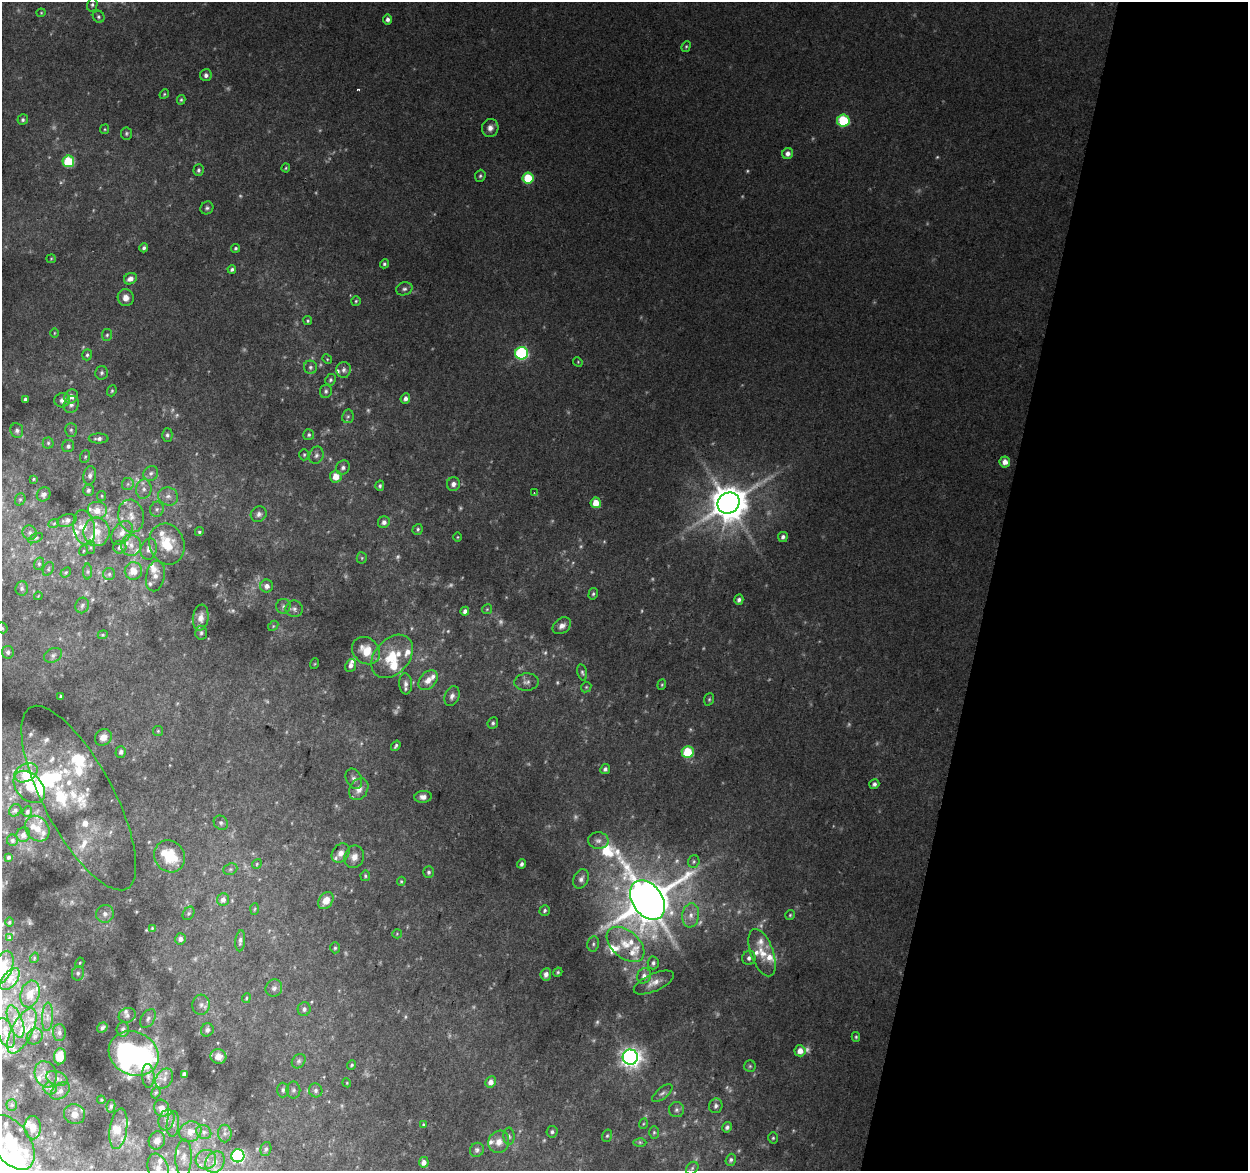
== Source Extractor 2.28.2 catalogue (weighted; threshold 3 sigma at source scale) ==
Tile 8 of 4 x 4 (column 4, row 2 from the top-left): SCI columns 3745-4990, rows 2606-3774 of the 5008 x 5270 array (HDU 1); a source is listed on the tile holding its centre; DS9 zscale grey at full resolution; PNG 1250 x 1173 px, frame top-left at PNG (2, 2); each listed source drawn as its Kron ellipse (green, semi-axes under 4 px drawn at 4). Shown black and unused: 21% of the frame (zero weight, under 2 of 3 exposures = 2% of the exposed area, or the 3 px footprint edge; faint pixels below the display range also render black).
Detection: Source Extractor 2.28.2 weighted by HDU 2 'WHT'; one run over the whole footprint, this tile lists its part. Background 0.0812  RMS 0.015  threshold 0.0656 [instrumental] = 3 sigma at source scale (4.5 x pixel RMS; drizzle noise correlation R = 1.50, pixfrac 1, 0.0396/0.0396 arcsec/px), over >= 5 px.
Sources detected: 394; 50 too faint to see at this stretch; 4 inside a brighter object's white glare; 1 cosmic-ray / hot-pixel residue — neither listed nor drawn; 64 inside a brighter listed object's ellipse — not listed separately; the other 275 listed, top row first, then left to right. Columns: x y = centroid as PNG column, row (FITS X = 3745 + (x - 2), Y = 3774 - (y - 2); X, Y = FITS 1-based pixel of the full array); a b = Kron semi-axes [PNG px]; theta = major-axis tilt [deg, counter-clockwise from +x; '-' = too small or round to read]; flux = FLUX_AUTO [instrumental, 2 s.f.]
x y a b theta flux
92 5 7 5 76 3.6
41 13 4 4 - 1.3
99 17 6 5 - 2.8
388 19 5 4 - 4.9
686 46 5 4 - 2
206 75 6 6 - 5.3
164 94 5 4 - 1.8
181 100 5 4 - 2
23 120 5 5 - 3.4
843 121 6 6 - 95
490 128 9 8 - 8.4
105 129 5 4 - 1.6
126 133 6 6 - 2.6
788 154 6 5 - 7.4
68 161 6 5 - 89
286 168 4 4 - 1.7
198 170 6 5 - 3.3
480 176 6 5 - 2.7
528 178 6 5 - 61
207 208 7 6 - 3.3
144 248 4 4 - 3.3
236 248 4 4 - 2.4
51 259 5 4 - 1.5
384 264 5 4 - 2.7
232 269 4 3 - 3.5
130 279 7 5 29 9
404 289 8 6 15 4.4
126 298 8 8 - 12
356 301 5 4 - 1.9
308 321 4 4 - 2
54 333 5 3 - 1.2
107 335 6 5 - 2.7
522 353 6 6 - 200
87 355 5 5 - 3
327 359 5 4 - 1.5
578 362 5 4 - 1.7
310 367 6 6 - 3.8
344 370 8 7 - 5.4
102 373 7 6 - 3.9
330 380 6 5 - 3
112 391 6 4 68 2.3
326 391 7 6 - 3.5
71 396 7 6 - 10
25 399 4 3 - 3.5
405 399 5 4 - 5.8
62 400 8 7 - 8.5
71 405 9 7 61 6.5
348 416 7 6 - 3
17 430 7 6 - 4.9
71 430 7 5 90 3.4
167 435 6 5 - 3.1
309 435 5 5 - 2.8
99 439 10 5 1 5.2
48 443 5 5 - 2.9
68 446 6 5 - 4.5
304 455 5 4 - 2.1
316 455 9 7 71 5.2
85 456 6 5 - 2.1
1005 462 5 5 - 10
343 468 7 6 - 4.8
151 473 8 7 - 5.4
90 475 9 6 79 5.2
336 476 6 6 - 18
33 479 4 3 - 1.5
128 484 6 6 - 3.4
453 484 7 6 - 6
380 486 5 4 - 3.1
144 489 10 8 82 7.6
88 490 6 5 - 3.2
534 493 4 3 - 1.4
44 494 7 6 - 5.1
102 496 5 4 - 1.9
168 496 10 9 - 8.8
20 499 6 5 - 2.5
596 503 5 5 - 22
729 503 11 10 - 4300
157 509 7 7 - 4.4
97 510 10 9 - 17
259 514 8 7 - 5.7
131 516 16 12 -77 20
67 520 10 6 14 5.7
384 522 6 5 - 6.4
54 523 5 3 - 1.3
84 528 17 10 -80 20
418 529 5 5 - 2.8
97 532 14 13 - 23
199 532 4 4 - 2.3
30 533 7 7 - 4.2
122 533 13 8 53 13
458 537 5 3 - 1.4
783 537 5 5 - 4.3
36 538 8 4 26 2.3
167 544 21 17 -70 51
131 545 10 10 - 13
91 547 7 3 -82 2.2
120 547 6 6 - 6.4
149 549 11 8 76 9.4
83 551 5 3 - 1.4
362 558 5 5 - 2.2
39 564 6 5 - 2.4
48 569 7 5 62 2.2
133 571 8 8 - 19
66 572 6 4 36 1.9
88 572 8 4 -90 2.5
109 574 6 6 - 3.1
155 576 15 9 79 9.5
267 586 6 6 - 7.9
22 588 7 6 - 3.8
593 594 6 4 75 2.6
38 596 4 3 - 1.1
739 600 5 4 - 4.3
82 605 8 6 73 4.1
283 606 7 7 - 4.6
294 609 8 8 - 5.7
487 609 5 5 - 1.7
465 611 4 4 - 5.3
201 618 13 7 83 13
273 626 6 4 48 2
562 626 10 7 37 9
2 628 6 5 - 2.1
201 633 7 6 - 3.2
103 635 5 4 - 1.9
366 651 15 12 -42 31
8 652 6 6 - 3.8
53 655 9 6 29 4.7
392 656 25 17 48 50
314 664 5 3 - 1.3
351 665 7 5 67 6.4
582 672 8 4 -76 3.1
428 680 11 8 48 13
527 682 12 8 5 7.5
406 684 10 6 -85 7
662 685 5 4 - 1.9
586 687 5 4 - 1.9
61 696 3 3 - 2.3
452 696 10 7 67 6.5
709 699 6 5 - 2.3
493 723 6 5 - 3
158 731 5 5 - 1.9
103 737 9 8 - 11
396 746 5 3 - 2.8
121 752 6 5 - 5.2
688 752 6 6 - 72
605 769 5 4 - 4
26 773 12 8 29 29
354 779 10 7 -64 5.8
874 784 5 5 - 5.2
29 787 18 12 -48 21
359 789 11 9 59 12
423 797 8 6 7 7.4
79 798 103 35 -62 130
15 810 7 5 46 3.6
27 812 6 4 68 2.8
221 823 7 6 - 3.9
37 829 14 11 -50 17
23 835 7 6 - 7
12 840 5 5 - 2.7
598 841 10 8 -1 7.5
341 853 10 8 52 9
170 856 16 15 - 47
9 857 3 3 - 2.6
354 857 11 9 69 10
694 862 6 5 - 2.9
257 864 5 4 - 1.8
521 864 4 3 - 3.9
230 869 7 5 21 3.3
429 872 6 5 - 3.4
365 876 5 4 - 2.4
581 879 10 7 64 6.9
401 881 4 3 - 1.7
223 899 6 5 - 8
326 900 9 6 56 16
647 900 21 15 -54 7900
254 909 6 4 86 1.7
545 910 5 5 - 3
188 913 7 5 55 2.6
105 914 9 8 - 7
691 915 12 8 83 12
790 915 5 5 - 2.3
9 922 4 3 - 1.3
152 928 4 4 - 1.5
397 934 5 5 - 1.6
10 938 3 3 - 1.7
180 939 5 5 - 6.7
240 941 10 5 84 4.7
593 944 7 5 78 3.2
626 944 22 13 -41 35
335 948 5 4 - 2.3
762 953 25 11 -70 26
34 958 5 3 - 1.3
749 958 7 6 - 5.1
80 963 5 4 - 1.9
653 963 6 5 - 4.1
3 967 17 9 69 26
558 972 5 4 - 2.1
78 973 7 6 - 4.1
546 974 6 5 - 6.6
644 976 8 6 64 7.7
10 979 13 7 49 8.6
654 983 22 8 24 14
274 988 9 8 - 6.2
30 994 13 9 74 14
246 998 5 4 - 1.8
201 1005 10 8 86 7.2
304 1009 7 6 - 4.7
127 1015 9 7 20 4.8
47 1017 14 5 87 7.6
148 1019 10 6 58 5
15 1021 17 7 -70 13
102 1027 5 4 - 3.3
123 1029 7 6 - 3.9
207 1030 7 6 - 5.1
22 1031 25 10 63 27
6 1033 15 8 -69 13
59 1033 8 6 -88 5.1
35 1036 8 7 - 5.4
856 1037 5 4 - 2.2
800 1051 5 5 - 13
134 1054 26 21 -26 270
60 1056 8 6 83 21
218 1057 8 7 - 15
630 1057 7 7 - 1000
299 1061 8 6 51 3.7
352 1065 5 3 - 2.1
750 1066 6 6 - 2.5
46 1074 13 10 -70 13
184 1074 4 4 - 4.1
148 1076 12 6 -87 6.4
57 1078 11 7 -19 7.7
164 1078 11 8 56 8.8
491 1082 6 5 - 9.6
347 1083 4 3 - 1.2
50 1088 6 6 - 4.3
283 1090 7 6 - 3.9
293 1090 8 7 - 4.2
316 1090 7 6 - 4.4
60 1091 11 7 37 7.3
156 1093 6 4 68 1.9
662 1093 12 5 40 5.1
101 1100 4 3 - 1.5
12 1105 5 5 - 2.3
111 1106 6 4 79 3
716 1106 7 6 - 4.6
162 1108 9 7 -65 12
676 1110 7 7 - 4.5
74 1114 10 10 - 12
166 1120 11 7 71 7.6
173 1124 13 6 85 6.5
643 1124 5 3 - 1.5
423 1125 4 3 - 1.8
727 1127 5 4 - 3.7
33 1128 11 8 -89 12
118 1129 20 8 81 17
190 1132 11 10 - 15
204 1132 8 7 - 5.5
552 1132 6 5 - 3.2
654 1132 6 5 - 2.3
225 1133 9 6 -89 5.2
509 1136 8 5 -87 3.6
607 1136 6 5 - 2.4
773 1138 5 5 - 2.2
157 1140 9 8 - 8.8
11 1142 31 18 -55 73
499 1142 11 10 - 13
640 1142 6 4 -1 2.2
266 1149 7 5 74 3.4
477 1150 7 6 - 4.2
238 1156 6 6 - 280
184 1157 18 8 89 12
206 1160 10 9 - 11
731 1160 6 5 - 3.3
215 1162 11 9 56 13
424 1162 5 4 - 8.6
692 1168 7 5 47 3.2
158 1169 15 10 -71 15
Isophote crosses this tile's border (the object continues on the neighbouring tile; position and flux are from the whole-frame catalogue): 5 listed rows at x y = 2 628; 79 798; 3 967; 11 1142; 158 1169